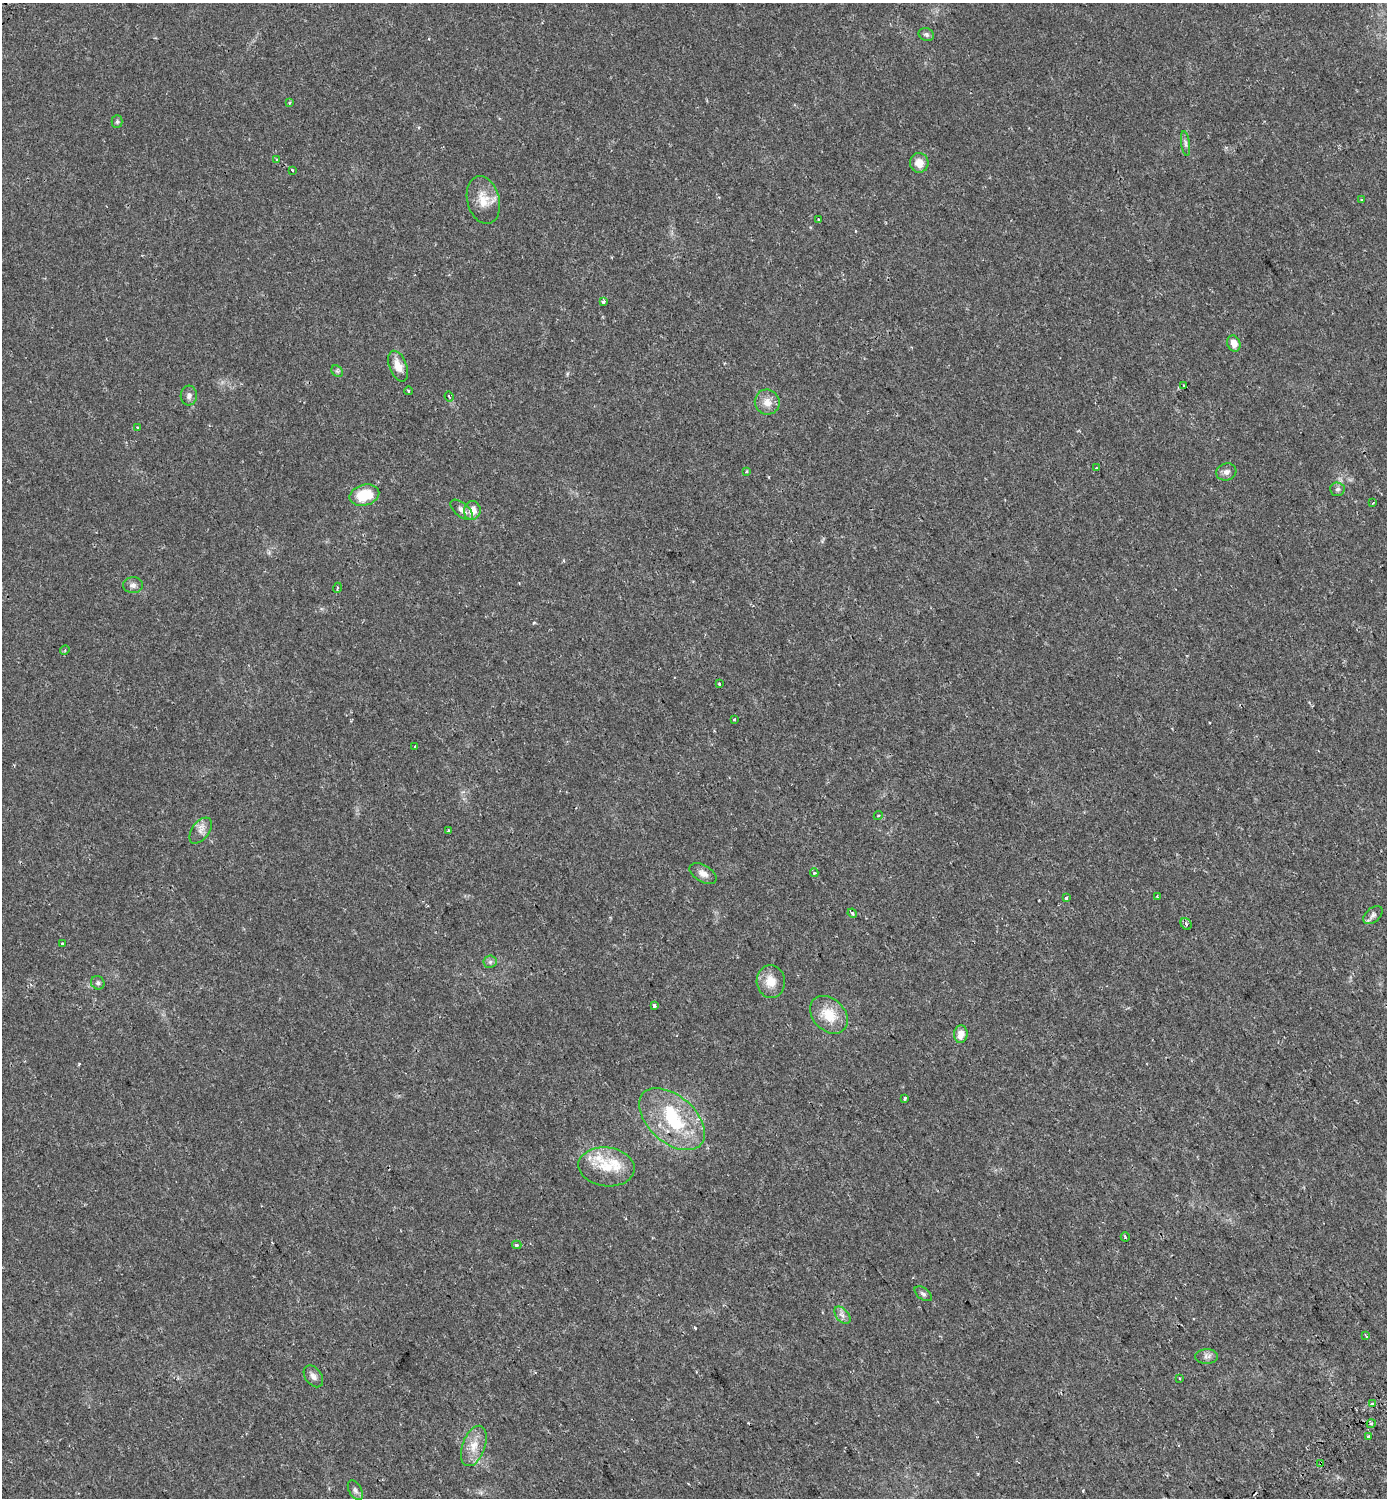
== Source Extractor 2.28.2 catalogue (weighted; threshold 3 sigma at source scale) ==
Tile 6 of 4 x 4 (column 2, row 2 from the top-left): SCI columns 1689-3073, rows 3065-4560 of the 6085 x 6137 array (HDU 1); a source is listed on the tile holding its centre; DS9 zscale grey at full resolution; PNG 1389 x 1500 px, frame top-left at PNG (2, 3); each listed source drawn as its Kron ellipse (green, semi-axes under 4 px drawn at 4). Shown black and unused: <1% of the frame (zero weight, under 2 of 3 exposures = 5% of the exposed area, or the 3 px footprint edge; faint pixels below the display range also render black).
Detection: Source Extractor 2.28.2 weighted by HDU 2 'WHT'; one run over the whole footprint, this tile lists its part. Background 0.025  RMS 0.0034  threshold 0.0155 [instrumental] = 3 sigma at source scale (4.5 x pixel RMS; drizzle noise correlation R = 1.50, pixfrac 1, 0.0396/0.0396 arcsec/px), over >= 5 px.
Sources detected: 76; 1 inside a brighter object's white glare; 4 cosmic-ray / hot-pixel residue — neither listed nor drawn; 3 inside a brighter listed object's ellipse — not listed separately; the other 68 listed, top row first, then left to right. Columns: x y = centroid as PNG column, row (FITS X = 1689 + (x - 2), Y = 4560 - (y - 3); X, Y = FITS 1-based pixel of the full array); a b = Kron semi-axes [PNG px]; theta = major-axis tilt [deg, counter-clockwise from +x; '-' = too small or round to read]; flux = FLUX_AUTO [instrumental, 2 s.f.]
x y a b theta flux
926 34 8 6 -24 0.74
290 103 4 4 - 0.35
117 122 6 5 - 0.52
1186 143 13 4 -83 0.89
277 160 3 3 - 0.4
919 163 10 9 - 3.5
292 170 3 2 - 0.44
483 200 24 16 -75 5.8
1361 200 3 3 - 0.35
819 220 3 2 - 0.36
603 302 4 3 - 0.7
1234 343 8 6 -71 2.5
398 366 16 8 -69 3.7
337 371 6 5 - 0.61
1183 385 3 2 - 0.4
409 391 4 3 - 0.27
189 396 10 8 86 1.3
449 396 5 3 - 0.54
767 402 12 12 - 3.2
137 428 3 2 - 0.42
1096 468 3 2 - 0.23
746 471 3 3 - 0.35
1226 472 10 8 17 1.5
1337 489 7 7 - 0.9
364 495 15 10 15 8.7
1373 503 3 2 - 0.34
462 510 13 7 -39 1.6
472 511 9 8 - 3.5
133 585 10 8 -2 1.3
337 588 5 3 - 0.29
65 650 5 4 - 0.4
719 684 3 3 - 0.61
734 719 3 2 - 0.33
415 746 3 3 - 0.53
878 815 5 4 - 0.44
201 831 15 8 54 2.1
448 831 4 3 - 0.63
703 873 15 8 -29 2
814 873 4 4 - 0.61
1157 896 3 2 - 0.42
1066 898 3 3 - 1.5
852 913 5 3 - 0.39
1373 915 11 7 41 1.1
1186 924 6 5 - 0.66
62 943 3 3 - 1.9
490 962 6 6 - 0.78
771 982 16 14 -85 4.8
98 983 7 6 - 0.79
654 1006 3 3 - 0.84
829 1015 21 16 -45 7.6
961 1034 9 6 84 3
905 1098 3 2 - 0.91
672 1119 39 23 -41 21
606 1167 28 19 -7 9.2
1125 1237 4 2 - 0.32
517 1245 4 4 - 0.65
923 1294 10 5 -36 0.87
842 1315 10 6 -49 1.3
1366 1336 3 2 - 0.47
1207 1356 11 7 -1 1.3
313 1376 12 8 -53 1.6
1180 1378 3 3 - 0.31
1372 1404 4 3 - 2.9
1371 1424 4 3 - 0.4
1369 1436 3 3 - 1.7
474 1446 21 11 70 4.5
1321 1464 4 3 - 0.84
355 1490 11 6 -61 1.1
Overlapping masked pixels (flux is a lower limit): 1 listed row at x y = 1321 1464